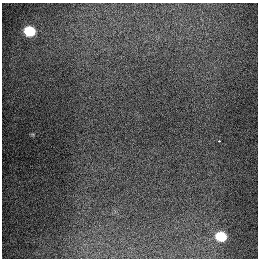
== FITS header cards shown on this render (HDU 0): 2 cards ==
NAXIS1  =                  256
NAXIS2  =                  256

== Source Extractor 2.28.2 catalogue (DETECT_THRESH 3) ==
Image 256 x 256 px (HDU 0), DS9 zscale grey, 1 PNG px = 1 image px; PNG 260 x 260 px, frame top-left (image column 1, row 256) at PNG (2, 3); no overlay
Background 1310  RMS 27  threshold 81.7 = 3 sigma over >= 5 px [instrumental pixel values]
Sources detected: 3; all 3 listed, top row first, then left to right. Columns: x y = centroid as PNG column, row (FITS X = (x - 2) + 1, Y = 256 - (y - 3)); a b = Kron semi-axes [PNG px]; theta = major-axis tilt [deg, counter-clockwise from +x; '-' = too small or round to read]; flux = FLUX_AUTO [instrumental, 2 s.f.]
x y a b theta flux
30 31 8 7 - 85000
219 141 3 2 - 33000
221 236 9 7 -12 64000